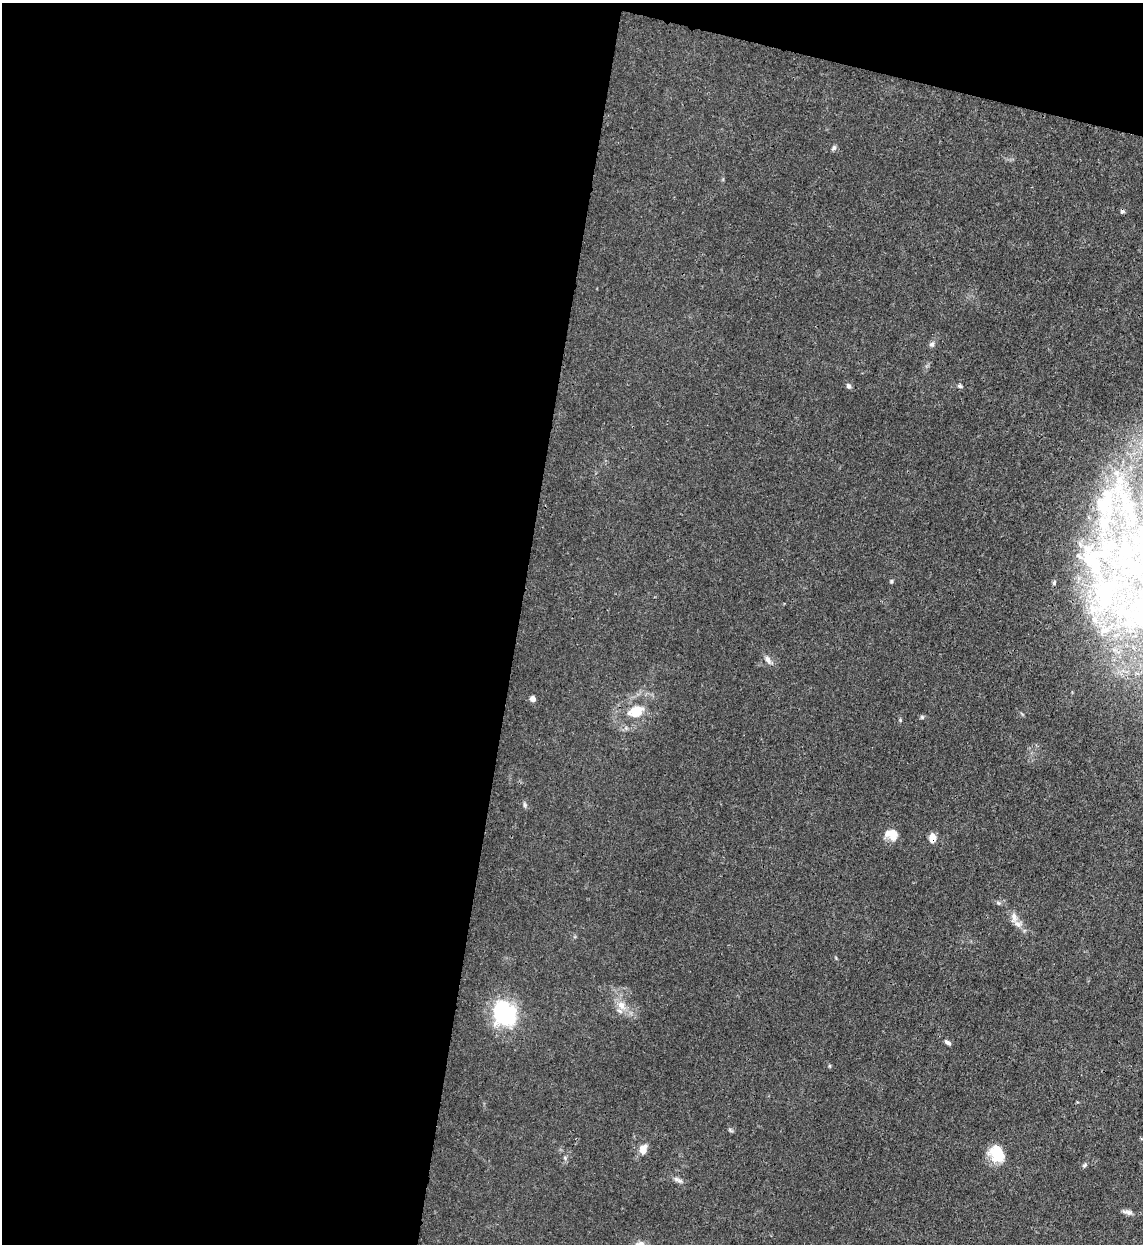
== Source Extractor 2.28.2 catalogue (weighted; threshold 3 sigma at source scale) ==
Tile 1 of 4 x 4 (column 1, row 1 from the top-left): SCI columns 329-1469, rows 3749-4990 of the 5101 x 5011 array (HDU 1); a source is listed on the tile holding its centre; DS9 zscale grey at full resolution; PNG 1145 x 1246 px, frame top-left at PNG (2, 3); no overlay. Shown black and unused: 48% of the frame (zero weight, under 3 of 4 exposures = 7% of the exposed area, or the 3 px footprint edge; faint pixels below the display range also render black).
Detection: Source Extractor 2.28.2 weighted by HDU 2 'WHT'; one run over the whole footprint, this tile lists its part. Background 0.0171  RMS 0.0027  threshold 0.0122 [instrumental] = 3 sigma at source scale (4.5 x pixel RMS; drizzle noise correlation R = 1.50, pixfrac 1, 0.05/0.05 arcsec/px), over >= 5 px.
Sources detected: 48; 3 inside a brighter object's white glare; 1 cosmic-ray / hot-pixel residue — not listed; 10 inside a brighter listed object's ellipse — not listed separately; the other 34 listed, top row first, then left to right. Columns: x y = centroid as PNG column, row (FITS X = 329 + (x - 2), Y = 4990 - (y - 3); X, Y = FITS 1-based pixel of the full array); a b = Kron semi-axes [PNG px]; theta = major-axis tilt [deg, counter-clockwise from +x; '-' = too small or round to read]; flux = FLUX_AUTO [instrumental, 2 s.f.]
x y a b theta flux
834 148 7 6 - 0.61
932 344 8 5 30 0.63
848 386 7 6 - 0.71
960 386 6 5 - 0.48
1116 474 8 8 - 1.7
1104 504 28 26 -83 15
1133 516 10 9 - 1.9
1125 545 14 9 -71 2.6
1090 558 28 20 34 10
891 581 5 4 - 0.38
1054 583 7 5 89 0.47
1106 592 29 27 57 18
1141 618 38 19 -16 18
1095 620 10 7 -60 1.5
1104 630 14 12 13 3.6
768 660 11 6 -57 1.2
533 699 6 6 - 1.1
636 711 12 8 16 6.8
922 717 6 4 46 0.36
524 805 9 3 -79 0.48
893 834 15 10 -87 3
932 838 8 6 89 2.8
998 903 7 4 -19 0.44
1017 924 12 8 -31 1.6
621 1005 13 10 -58 2.7
503 1016 32 25 24 18
947 1042 9 4 -34 0.71
643 1149 13 9 78 2.2
997 1153 16 13 -74 8.9
565 1158 6 4 -72 0.42
1085 1165 7 5 28 0.48
678 1180 15 5 -27 1
1129 1212 12 7 -15 1.1
640 1244 16 8 6 1.6
Overlapping masked pixels (flux is a lower limit): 1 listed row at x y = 932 838
Isophote crosses this tile's border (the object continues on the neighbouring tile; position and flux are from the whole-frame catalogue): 2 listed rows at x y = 1141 618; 640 1244